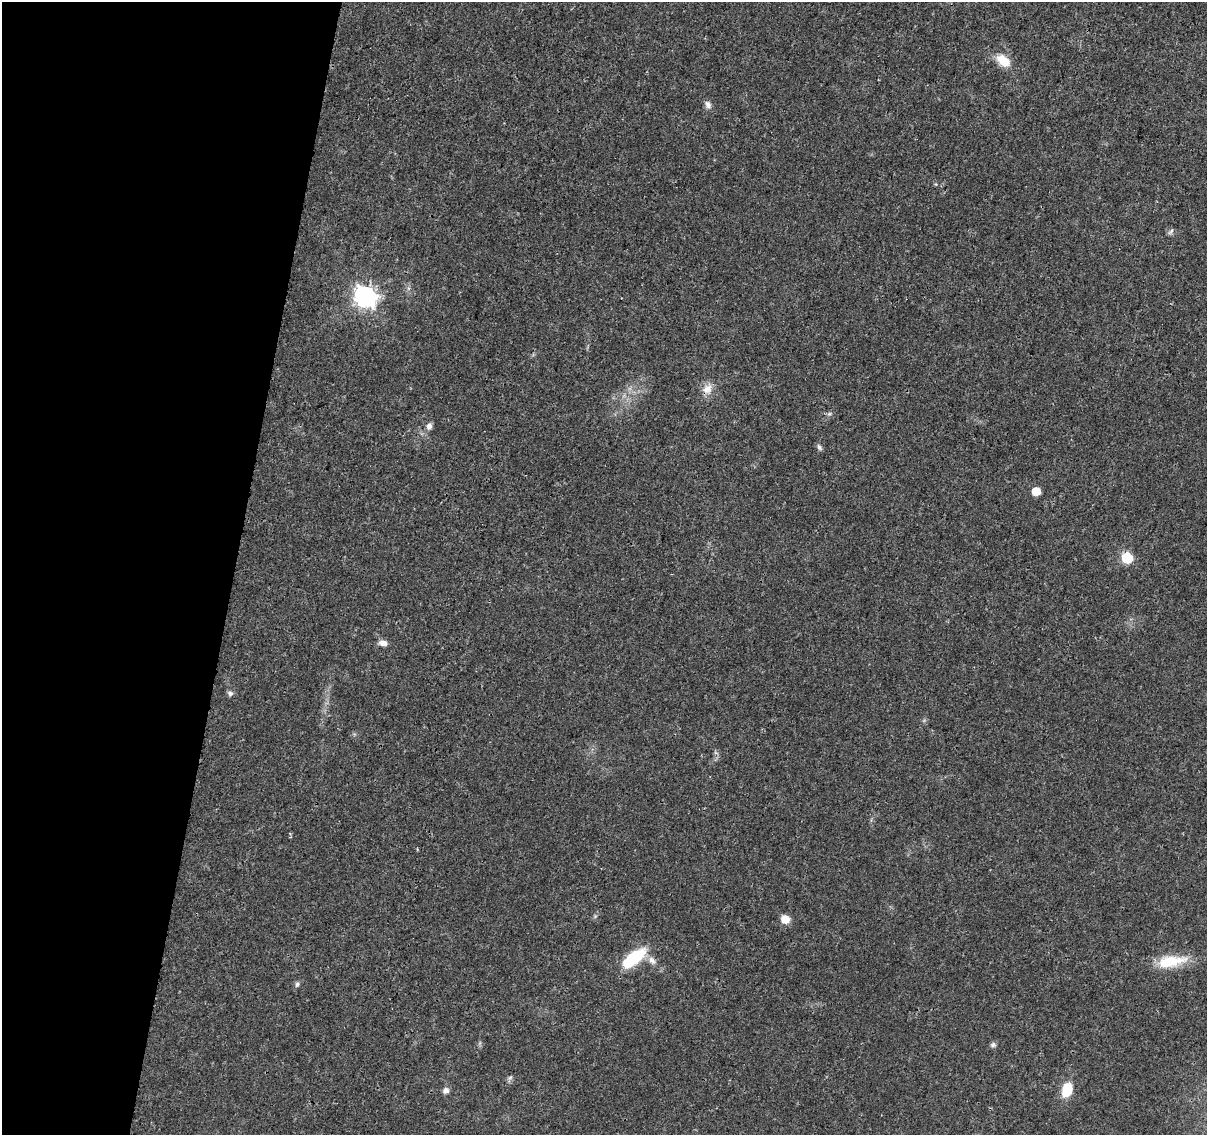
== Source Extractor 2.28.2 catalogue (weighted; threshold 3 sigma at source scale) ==
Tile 9 of 4 x 4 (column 1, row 3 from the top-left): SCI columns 3-1207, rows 1360-2492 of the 4833 x 5042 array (HDU 1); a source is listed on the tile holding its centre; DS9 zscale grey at full resolution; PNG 1209 x 1137 px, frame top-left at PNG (2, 2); no overlay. Shown black and unused: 19% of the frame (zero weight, under 3 of 4 exposures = <1% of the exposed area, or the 3 px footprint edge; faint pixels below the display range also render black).
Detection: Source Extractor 2.28.2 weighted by HDU 2 'WHT'; one run over the whole footprint, this tile lists its part. Background 0.024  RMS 0.002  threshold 0.00914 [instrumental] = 3 sigma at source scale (4.5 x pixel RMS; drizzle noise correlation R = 1.50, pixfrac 1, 0.0396/0.0396 arcsec/px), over >= 5 px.
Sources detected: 22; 1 inside a brighter object's white glare — not listed; the other 21 listed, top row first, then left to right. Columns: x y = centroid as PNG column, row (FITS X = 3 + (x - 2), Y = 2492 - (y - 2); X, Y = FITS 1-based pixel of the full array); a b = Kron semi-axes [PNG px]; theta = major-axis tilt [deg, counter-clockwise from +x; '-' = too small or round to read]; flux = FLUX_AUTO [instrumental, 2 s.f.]
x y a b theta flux
1003 61 16 10 -37 4.1
708 105 10 7 -62 0.9
1171 231 10 4 53 0.47
365 297 9 8 - 120
707 389 15 12 38 2.1
829 414 6 4 18 0.34
429 426 8 6 73 1
819 447 9 5 -61 0.51
1036 491 6 5 - 4.4
1127 558 6 6 - 15
383 643 9 6 -13 1.3
230 693 8 6 -50 0.63
785 919 6 6 - 4.2
633 958 27 13 38 10
652 961 14 8 -49 1.5
1171 961 38 14 10 7.1
297 984 7 5 73 0.47
993 1045 8 6 22 0.51
510 1078 6 4 3 0.4
446 1090 8 7 - 0.82
1067 1090 13 9 77 6.6